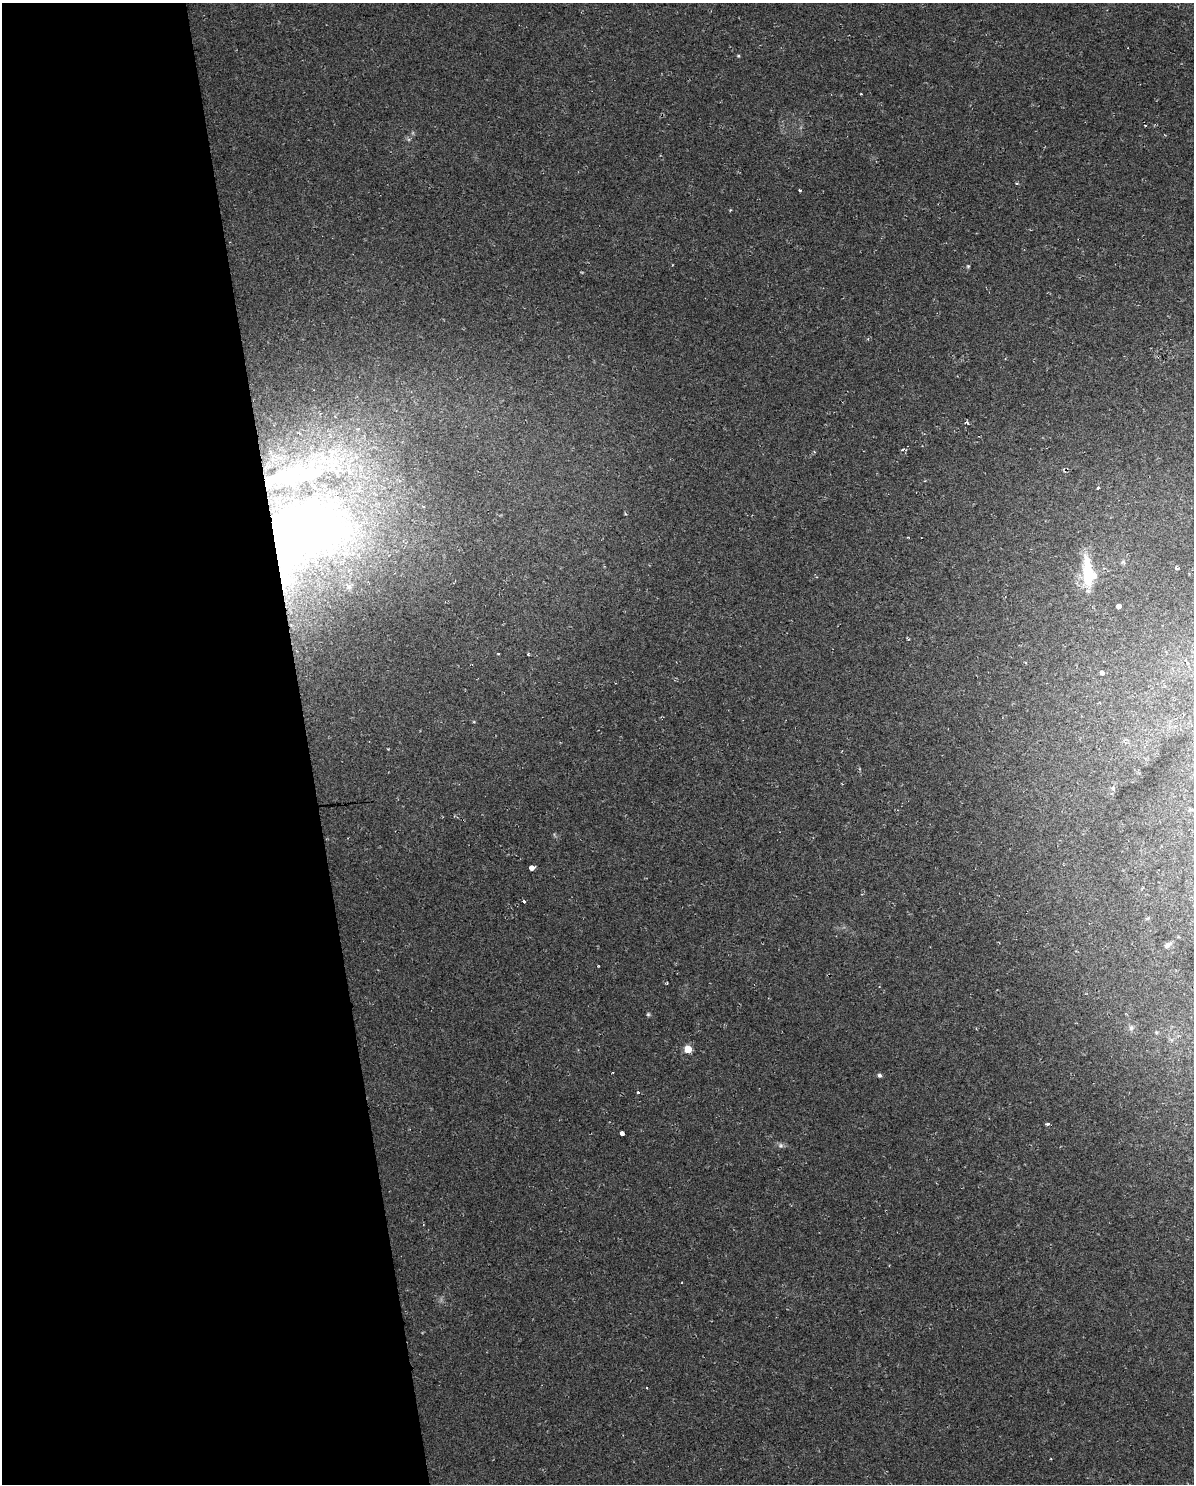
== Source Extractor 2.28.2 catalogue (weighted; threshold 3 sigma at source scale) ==
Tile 5 of 4 x 3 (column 1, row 2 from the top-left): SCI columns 116-1307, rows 1544-3025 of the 5083 x 5803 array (HDU 1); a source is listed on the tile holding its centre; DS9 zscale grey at full resolution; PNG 1196 x 1486 px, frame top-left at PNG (2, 3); no overlay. Shown black and unused: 26% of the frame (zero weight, under 2 of 3 exposures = <1% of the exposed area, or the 3 px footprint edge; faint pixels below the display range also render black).
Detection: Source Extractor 2.28.2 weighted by HDU 2 'WHT'; one run over the whole footprint, this tile lists its part. Background 0.00663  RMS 0.0049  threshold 0.0219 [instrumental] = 3 sigma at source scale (4.5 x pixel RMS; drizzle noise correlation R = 1.50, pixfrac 1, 0.0396/0.0396 arcsec/px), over >= 5 px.
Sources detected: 36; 1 cosmic-ray / hot-pixel residue — not listed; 5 inside a brighter listed object's ellipse — not listed separately; the other 30 listed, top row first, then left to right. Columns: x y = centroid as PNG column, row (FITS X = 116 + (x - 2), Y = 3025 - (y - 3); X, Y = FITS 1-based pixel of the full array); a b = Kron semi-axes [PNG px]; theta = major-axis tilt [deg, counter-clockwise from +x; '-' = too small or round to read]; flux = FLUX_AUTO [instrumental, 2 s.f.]
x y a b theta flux
738 56 5 4 - 0.56
861 94 3 2 - 0.5
1145 125 3 2 - 0.45
1017 183 5 3 - 0.52
800 190 3 3 - 1.4
730 210 5 3 - 0.42
968 266 5 4 - 0.57
966 422 4 3 - 1.3
358 429 5 3 - 0.65
902 450 5 3 - 0.69
1098 488 3 3 - 1.4
305 531 136 93 23 450
1176 568 4 3 - 2
1088 572 42 15 -84 24
1119 606 4 4 - 24
498 654 3 2 - 0.51
528 654 3 3 - 0.56
1102 672 4 3 - 8.1
532 867 4 3 - 49
524 901 3 3 - 2.4
1167 945 11 6 41 2
648 1014 6 5 - 0.66
1131 1028 7 6 - 1.3
1156 1032 4 4 - 0.54
688 1049 5 5 - 16
880 1075 5 4 - 1.1
638 1092 3 3 - 3.1
1048 1124 3 3 - 12
622 1133 4 4 - 3
781 1145 7 7 - 1.3
Overlapping masked pixels (flux is a lower limit): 1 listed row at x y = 305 531